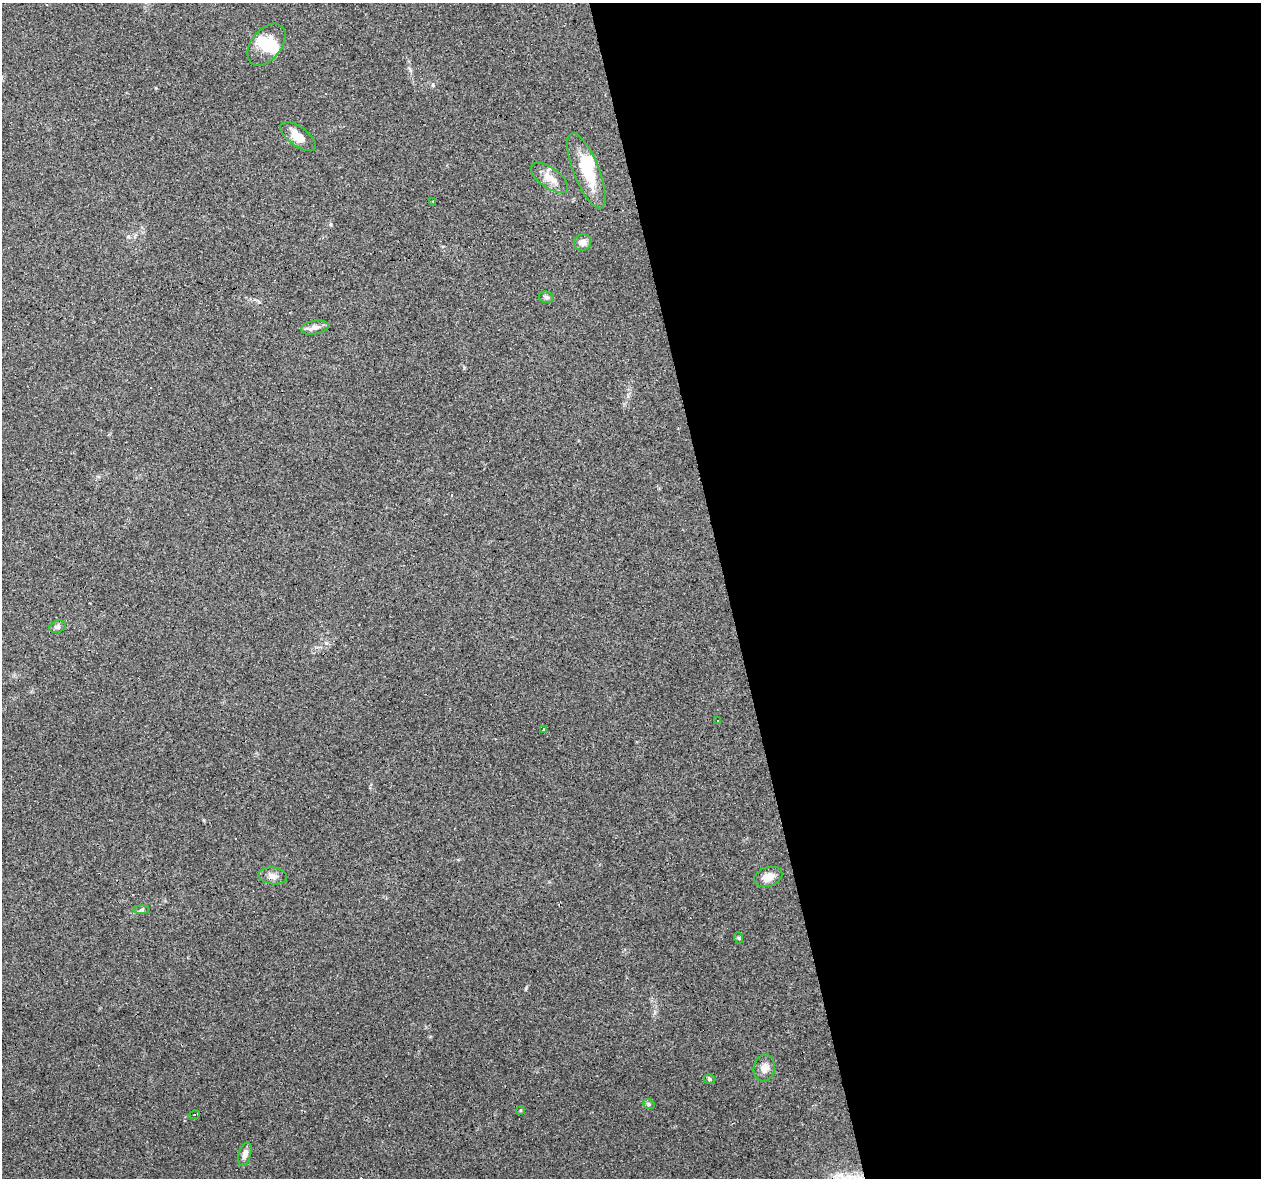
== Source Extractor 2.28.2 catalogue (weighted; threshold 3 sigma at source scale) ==
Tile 8 of 4 x 4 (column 4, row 2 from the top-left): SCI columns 3778-5036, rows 2438-3613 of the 5036 x 4824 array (HDU 1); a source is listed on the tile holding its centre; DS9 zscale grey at full resolution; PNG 1263 x 1180 px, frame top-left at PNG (2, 3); each listed source drawn as its Kron ellipse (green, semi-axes under 4 px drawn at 4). Shown black and unused: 42% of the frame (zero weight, under 3 of 4 exposures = <1% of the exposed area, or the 3 px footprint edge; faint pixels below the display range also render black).
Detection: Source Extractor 2.28.2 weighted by HDU 2 'WHT'; one run over the whole footprint, this tile lists its part. Background 0.102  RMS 0.0062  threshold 0.0279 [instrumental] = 3 sigma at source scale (4.5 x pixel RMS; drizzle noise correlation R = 1.50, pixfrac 1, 0.0396/0.0396 arcsec/px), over >= 5 px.
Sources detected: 30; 3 inside a brighter object's white glare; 5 cosmic-ray / hot-pixel residue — neither listed nor drawn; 1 inside a brighter listed object's ellipse — not listed separately; the other 21 listed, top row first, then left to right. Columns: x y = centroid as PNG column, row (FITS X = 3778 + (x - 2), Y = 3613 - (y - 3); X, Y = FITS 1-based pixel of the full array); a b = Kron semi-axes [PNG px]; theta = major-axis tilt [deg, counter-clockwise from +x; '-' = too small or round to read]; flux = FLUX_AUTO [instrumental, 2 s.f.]
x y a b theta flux
266 45 24 15 51 14
298 136 21 9 -36 7.9
586 171 40 12 -68 24
550 178 21 10 -35 7.5
433 201 3 2 - 0.51
583 242 9 8 - 3.7
546 297 7 5 -18 1.5
315 327 14 6 10 3.7
57 627 8 6 22 1.6
718 720 3 3 - 2
544 729 4 3 - 1.2
273 876 14 8 -8 3.7
768 877 15 9 18 6.8
142 910 8 4 0 1.2
739 938 5 3 - 0.59
764 1068 13 10 80 4.6
709 1079 6 4 -18 0.96
649 1104 6 5 - 0.93
520 1110 4 3 - 0.56
195 1115 5 3 - 1.8
245 1154 12 6 74 3.7